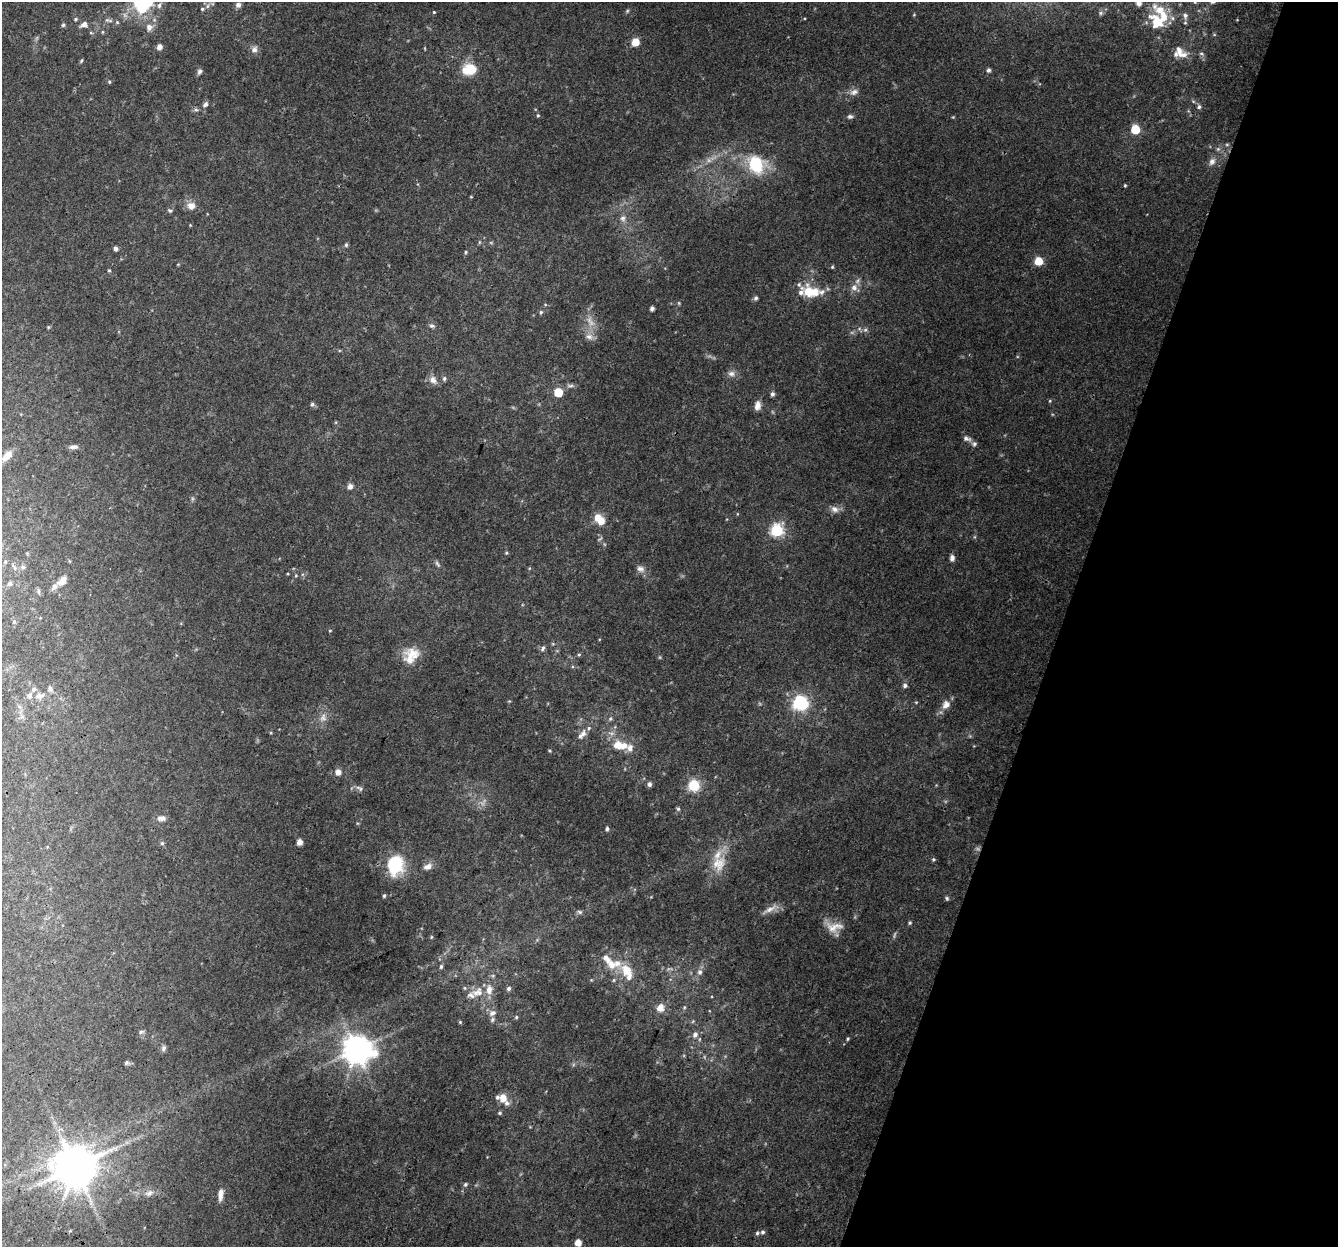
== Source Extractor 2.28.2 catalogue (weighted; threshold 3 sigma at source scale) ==
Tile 8 of 4 x 4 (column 4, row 2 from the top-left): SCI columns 4031-5366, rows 2763-4007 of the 5396 x 5587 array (HDU 1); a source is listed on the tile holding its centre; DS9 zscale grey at full resolution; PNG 1340 x 1249 px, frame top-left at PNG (2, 2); no overlay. Shown black and unused: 21% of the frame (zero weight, under 3 of 4 exposures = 5% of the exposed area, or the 3 px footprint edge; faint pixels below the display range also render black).
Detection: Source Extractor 2.28.2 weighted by HDU 2 'WHT'; one run over the whole footprint, this tile lists its part. Background 0.0834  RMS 0.0054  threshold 0.0242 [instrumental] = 3 sigma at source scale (4.5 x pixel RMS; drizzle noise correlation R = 1.50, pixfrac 1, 0.0396/0.0396 arcsec/px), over >= 5 px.
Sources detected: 180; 3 too faint to see at this stretch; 1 inside a brighter object's white glare — not listed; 29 inside a brighter listed object's ellipse — not listed separately; the other 147 listed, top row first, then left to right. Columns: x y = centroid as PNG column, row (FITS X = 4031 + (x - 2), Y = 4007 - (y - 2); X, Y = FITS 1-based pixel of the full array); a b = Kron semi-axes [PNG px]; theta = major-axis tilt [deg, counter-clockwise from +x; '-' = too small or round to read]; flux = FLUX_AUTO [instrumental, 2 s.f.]
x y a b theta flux
1139 3 6 5 - 3.2
140 4 19 15 84 21
159 5 8 6 86 1.6
238 5 7 6 - 2.3
207 6 7 4 88 1.2
202 9 5 5 - 0.85
627 11 6 4 47 0.78
434 12 4 3 - 0.53
1100 13 6 6 - 1.2
1185 16 10 7 -82 2.5
76 19 5 4 - 0.72
108 20 14 6 -9 2.3
1157 22 25 17 -53 16
84 24 9 6 21 2.9
63 25 5 5 - 0.88
149 27 11 9 -80 3.6
102 32 5 3 - 0.49
91 33 5 3 - 0.59
635 42 5 5 - 13
159 47 5 5 - 3.4
254 50 9 8 - 2.5
1179 51 14 9 -80 4.7
81 60 5 4 - 0.74
470 69 13 9 11 19
988 70 6 5 - 1.3
199 71 8 5 66 1.4
109 82 5 4 - 0.66
854 92 12 8 27 2.9
205 104 8 6 40 1.6
1199 107 6 5 - 1.3
196 110 6 5 - 1.1
538 115 5 4 - 0.68
850 116 7 6 - 1.4
953 117 4 4 - 0.47
1135 129 6 5 - 21
1218 149 5 5 - 1.1
1212 161 11 8 60 2.8
756 164 19 16 -58 27
1125 185 4 3 - 0.61
471 197 4 3 - 0.43
191 206 9 9 - 4.3
170 211 6 4 -38 0.84
623 218 10 8 -80 2.6
346 245 5 4 - 0.94
116 249 4 4 - 1.7
466 252 5 4 - 0.61
1038 261 5 5 - 17
832 267 4 4 - 0.62
109 270 4 4 - 0.6
854 288 9 8 - 3.1
808 291 15 10 -79 8.8
822 292 12 8 26 2.9
756 298 5 5 - 1.3
679 303 6 4 -89 0.67
652 308 4 4 - 1.9
541 312 5 5 - 0.81
432 326 7 5 0 1.2
865 330 6 6 - 1.3
589 337 11 8 -22 2.9
731 374 10 8 -1 2.6
444 378 7 5 77 1.2
433 380 13 9 -46 3.2
570 386 12 4 0 1.5
558 392 5 5 - 17
772 394 5 4 - 1.5
1050 401 4 4 - 0.58
312 404 6 5 - 1.1
757 406 10 7 83 3.5
967 439 11 5 -16 1.9
73 447 12 6 3 2
7 456 13 7 47 4.8
350 486 6 5 - 2.8
835 509 11 8 -33 2.9
598 518 8 7 - 8.8
777 530 7 6 - 69
506 553 5 4 - 0.63
952 558 7 6 - 2.2
437 564 9 5 -58 1.2
14 567 12 4 -55 1.4
23 567 7 5 -3 1.2
640 569 10 7 -5 2.4
62 581 13 8 43 4.5
10 584 7 6 - 1.5
38 591 8 4 -89 1
14 622 5 5 - 0.81
330 631 4 3 - 0.44
543 648 9 5 61 1.3
412 654 23 16 13 10
579 655 5 4 - 0.69
905 686 5 5 - 1.5
50 688 8 5 -62 1.6
39 696 9 9 - 2.8
800 703 6 6 - 120
946 705 12 9 52 4.3
323 717 11 9 75 3.5
610 719 6 4 46 0.83
583 734 11 7 81 2.8
618 745 12 11 - 7.2
630 748 11 11 - 3.9
549 751 4 3 - 0.6
338 772 5 5 - 4.8
649 784 6 5 - 1.7
694 785 6 6 - 47
361 789 7 7 - 1.2
678 809 5 5 - 0.92
161 818 11 7 -1 2.7
607 829 5 4 - 1.2
299 842 5 4 - 4.2
162 843 6 5 - 1
933 859 5 4 - 0.77
719 864 24 19 65 13
395 865 20 16 79 29
428 866 11 7 21 3.3
384 896 5 4 - 0.87
947 898 6 4 -69 0.86
769 909 24 6 28 4.1
580 912 7 5 -16 1.2
910 923 5 4 - 0.74
834 927 24 13 4 7.5
431 937 4 4 - 0.54
611 964 14 10 -44 7.3
441 966 5 4 - 0.92
626 970 17 12 -52 9.7
700 972 8 7 - 1.9
614 980 6 4 71 0.71
509 989 6 5 - 1.5
489 990 15 9 85 5.4
479 993 16 9 -86 5.2
684 1007 5 4 - 0.73
660 1008 8 7 - 5.1
492 1013 10 7 31 2.7
516 1017 5 4 - 0.81
460 1022 5 4 - 0.59
141 1032 7 5 17 1.2
695 1035 8 6 60 2.5
848 1039 5 3 - 0.67
163 1048 8 6 85 1.5
357 1049 9 9 - 800
126 1063 6 6 - 1.2
503 1098 11 9 -81 5.8
499 1113 5 4 - 0.76
75 1166 12 11 - 2000
465 1184 6 5 - 0.99
149 1193 11 7 27 2.6
220 1194 15 6 83 3.7
763 1232 7 6 - 1.3
578 1242 5 5 - 5.2
Isophote crosses this tile's border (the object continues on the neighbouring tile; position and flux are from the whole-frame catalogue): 2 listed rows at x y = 1139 3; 140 4